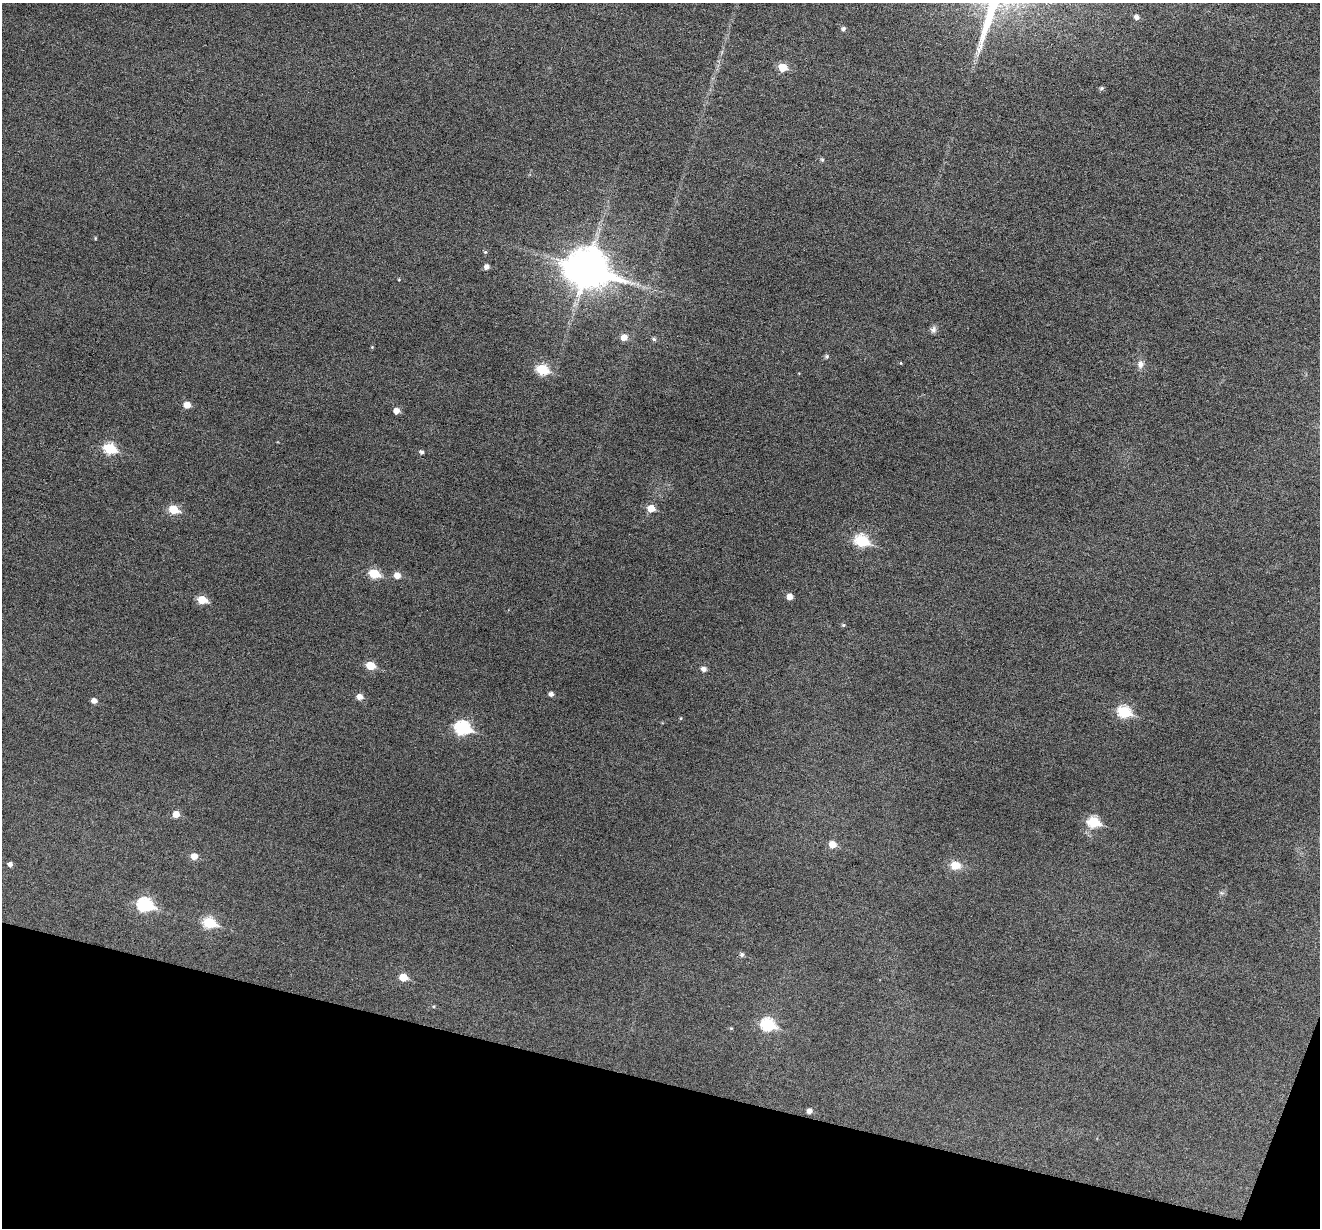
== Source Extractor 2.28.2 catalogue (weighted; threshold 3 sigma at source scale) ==
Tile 15 of 4 x 4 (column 3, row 4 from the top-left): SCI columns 2639-3956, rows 255-1480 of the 5274 x 5287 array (HDU 1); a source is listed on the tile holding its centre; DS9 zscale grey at full resolution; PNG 1322 x 1230 px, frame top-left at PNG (2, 3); no overlay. Shown black and unused: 13% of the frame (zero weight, under 3 of 6 exposures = <1% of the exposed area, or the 3 px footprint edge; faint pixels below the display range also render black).
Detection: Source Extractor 2.28.2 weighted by HDU 2 'WHT'; one run over the whole footprint, this tile lists its part. Background 0.043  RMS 0.0054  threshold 0.0221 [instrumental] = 3 sigma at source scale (4.09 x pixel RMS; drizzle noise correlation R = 1.36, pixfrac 0.8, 0.05/0.05 arcsec/px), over >= 5 px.
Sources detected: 53; all 53 listed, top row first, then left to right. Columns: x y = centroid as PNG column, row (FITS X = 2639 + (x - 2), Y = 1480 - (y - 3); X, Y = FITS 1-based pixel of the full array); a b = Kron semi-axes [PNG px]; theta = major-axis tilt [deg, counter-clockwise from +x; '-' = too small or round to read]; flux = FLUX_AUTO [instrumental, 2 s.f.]
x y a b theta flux
1137 17 5 5 - 2.4
843 29 5 5 - 1.4
783 67 6 6 - 13
1102 88 5 5 - 1
822 160 5 5 - 0.89
95 238 4 3 - 0.51
485 252 5 5 - 0.71
487 267 5 5 - 2.3
587 269 15 12 -16 1600
399 280 4 4 - 0.44
933 330 10 7 69 1.8
624 337 6 6 - 5
654 339 6 5 - 1.1
372 347 4 4 - 0.49
826 356 6 5 - 1.1
901 363 5 3 - 0.4
1140 364 11 9 79 3
542 369 7 6 - 34
187 405 6 5 - 6
396 411 6 5 - 3.5
110 449 7 6 - 34
422 452 6 4 -30 1.5
651 508 6 5 - 7.7
173 509 6 5 - 17
862 541 8 6 -19 47
374 574 7 5 -19 22
397 575 6 6 - 4.8
789 596 5 5 - 4
202 600 6 5 - 14
843 625 5 4 - 0.72
370 665 6 5 - 13
704 669 6 5 - 2.5
551 694 5 4 - 1.8
360 697 6 5 - 3.5
94 701 5 5 - 2.8
1124 712 7 6 - 40
681 718 5 4 - 0.53
462 728 8 7 - 71
176 814 5 5 - 5.9
1094 822 7 6 - 34
832 844 6 5 - 7.1
194 856 6 5 - 5.4
10 864 4 4 - 2.2
955 865 13 10 -10 6.8
1221 893 8 6 -20 1.1
145 905 8 7 - 68
209 923 7 6 - 34
742 954 6 5 - 1.3
403 977 6 5 - 10
433 1006 6 4 1 0.71
768 1025 8 7 - 51
731 1028 5 4 - 0.53
809 1111 5 5 - 2.5